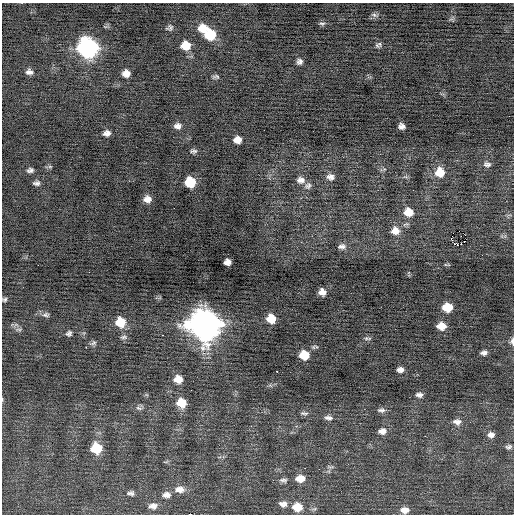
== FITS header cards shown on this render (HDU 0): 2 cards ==
NAXIS1  =                  512 / Axis length
NAXIS2  =                  512 / Axis length

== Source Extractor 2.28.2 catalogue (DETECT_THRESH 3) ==
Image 512 x 512 px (HDU 0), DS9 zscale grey, 1 PNG px = 1 image px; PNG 516 x 516 px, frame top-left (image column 1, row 512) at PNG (2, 3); no overlay
Background -0.0504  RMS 0.73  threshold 2.19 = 3 sigma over >= 5 px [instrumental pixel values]
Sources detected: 84; all 84 listed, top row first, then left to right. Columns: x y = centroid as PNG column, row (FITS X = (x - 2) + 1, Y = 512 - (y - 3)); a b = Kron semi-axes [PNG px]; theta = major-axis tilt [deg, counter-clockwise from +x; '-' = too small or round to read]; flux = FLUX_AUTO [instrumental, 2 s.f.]
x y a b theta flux
374 15 7 5 -21 130
322 24 8 4 3 91
170 28 8 6 27 120
203 28 11 9 2 730
210 35 9 8 - 1900
380 44 8 6 -68 98
377 45 7 5 -40 81
186 46 9 8 - 820
87 48 11 10 - 18000
300 61 6 5 - 160
29 72 8 6 -6 190
126 73 8 7 - 350
216 76 10 5 1 100
177 126 8 6 1 220
402 126 6 5 - 200
107 133 8 7 - 220
237 140 7 6 - 380
194 151 9 5 1 120
487 164 10 7 -4 160
50 166 6 4 0 77
30 170 7 5 6 140
440 172 10 10 - 800
330 177 9 8 - 240
301 180 11 8 -9 270
190 182 8 8 - 1500
36 183 8 5 5 140
308 186 10 8 40 190
147 199 8 7 - 310
408 212 9 8 - 640
395 231 11 10 - 440
465 235 2 2 - 200
451 239 3 2 - 280
461 244 3 2 - 110
457 245 4 3 - 100
342 246 10 7 4 190
227 262 7 6 - 260
38 265 2 2 - 100
89 272 2 2 - 150
322 292 7 6 - 310
4 299 6 5 - 95
447 307 8 7 - 1000
46 315 10 7 -5 150
271 319 8 7 - 820
120 322 9 9 - 1000
204 325 13 12 - 78000
441 326 8 7 - 540
19 329 9 4 0 110
69 333 7 6 - 120
162 335 2 2 - 29
124 337 9 5 1 120
366 338 8 4 8 89
512 341 8 4 88 170
93 343 9 6 30 120
86 347 2 2 - 120
484 353 6 4 6 150
304 355 8 7 - 970
400 370 7 6 - 200
276 371 2 2 - 50
178 379 8 7 - 490
419 395 8 6 -4 170
2 399 5 3 - 46
181 403 10 9 - 830
139 408 10 5 -16 140
381 410 11 6 1 170
304 413 11 5 -4 120
328 418 12 6 -6 190
457 422 11 8 -7 270
382 431 10 8 10 290
491 435 9 7 8 230
425 436 2 2 - 35
509 447 8 5 11 120
96 448 9 9 - 1500
330 467 10 3 -10 76
305 468 3 2 - 54
300 479 10 8 1 480
283 480 11 6 -1 150
179 489 14 9 -3 380
131 493 10 6 -6 150
166 495 11 8 5 260
283 504 11 8 -5 240
153 506 11 8 3 270
297 507 11 9 -4 750
405 510 9 6 1 370
190 514 4 2 - 3800
At the frame edge (FLAGS 8, measured only in part): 4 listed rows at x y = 4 299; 512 341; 2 399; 190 514